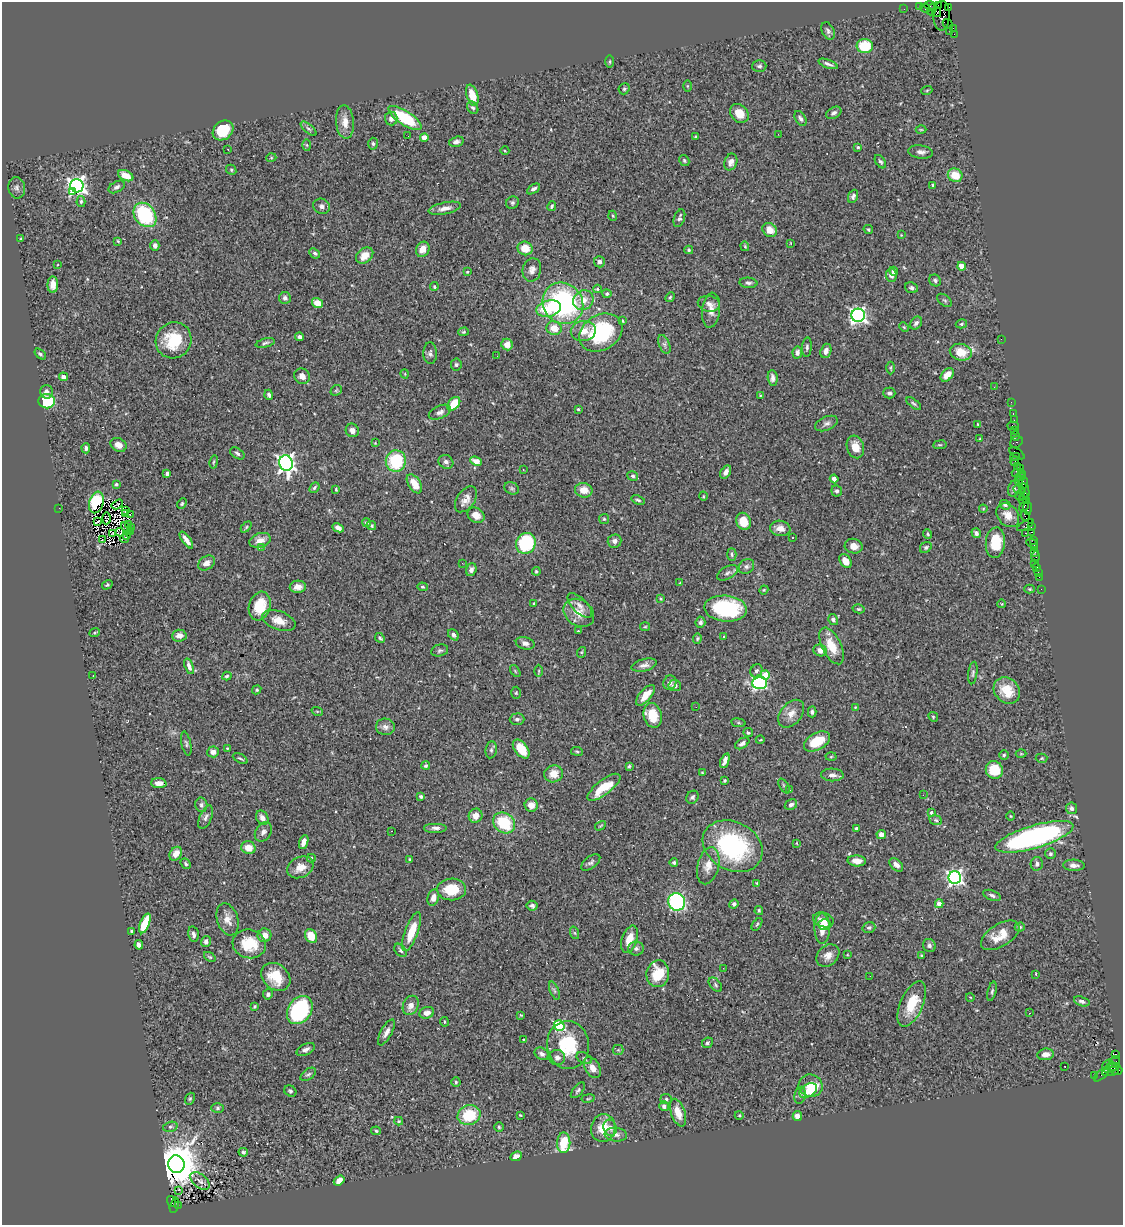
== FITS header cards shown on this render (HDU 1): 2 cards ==
NAXIS1  =                 1121
NAXIS2  =                 1223

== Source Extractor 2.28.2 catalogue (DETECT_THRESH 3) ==
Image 1121 x 1223 px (HDU 1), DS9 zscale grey, 1 PNG px = 1 image px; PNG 1125 x 1227 px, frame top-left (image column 1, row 1223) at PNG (2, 2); each listed source drawn as its Kron ellipse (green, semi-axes under 4 px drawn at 4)
Background 1.32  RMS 0.053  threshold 0.158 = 3 sigma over >= 5 px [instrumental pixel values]
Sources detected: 491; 1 with non-positive FLUX_AUTO (blend fragments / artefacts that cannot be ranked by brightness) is neither listed nor drawn; the other 490 listed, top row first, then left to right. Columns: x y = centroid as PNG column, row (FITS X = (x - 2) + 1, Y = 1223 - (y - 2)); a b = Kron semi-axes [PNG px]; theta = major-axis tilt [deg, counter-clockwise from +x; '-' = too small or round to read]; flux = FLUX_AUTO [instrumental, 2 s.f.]
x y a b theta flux
929 5 5 3 - 98
938 5 2 2 - 9.6
919 6 2 2 - 36
949 7 3 2 - 26
925 8 5 3 - 180
904 9 2 2 - 19
932 9 7 3 64 130
937 12 5 4 - 330
942 16 15 8 87 600
948 24 5 2 - 59
953 28 4 2 - 54
828 31 9 6 -66 10
950 31 3 2 - 13
954 34 2 2 - 15
865 46 8 7 - 110
610 62 6 3 90 4.2
828 64 10 3 -20 11
759 66 7 6 - 8
687 86 5 4 - 3.2
624 89 6 5 - 5.9
927 90 5 3 - 3.1
472 95 11 5 -73 53
473 108 7 5 -52 7.5
739 113 10 8 -50 46
834 113 8 5 30 11
405 118 19 7 -33 200
391 119 7 6 - 15
800 119 8 5 -61 10
345 122 17 9 -85 37
309 129 9 4 -39 7.1
223 130 11 9 40 100
921 130 5 3 - 3
778 134 2 2 - 38
408 136 2 2 - 3.8
424 137 4 4 - 46
696 137 4 4 - 5.1
456 142 7 5 15 11
373 144 6 4 -87 7
307 145 6 4 -88 4.9
858 147 3 3 - 3.7
228 149 3 2 - 4.3
505 151 4 3 - 3.1
921 152 12 6 -7 17
271 158 5 3 - 3.5
684 160 6 4 -59 6
731 162 8 6 68 22
880 162 7 4 -56 6.6
231 170 5 4 - 4.6
955 175 7 6 - 65
126 176 8 5 -25 51
933 185 3 3 - 6.8
77 186 7 6 - 1800
117 187 9 5 29 11
17 188 11 8 -79 12
533 189 7 4 32 12
72 191 3 2 - 40
853 196 7 5 68 9.1
81 202 5 4 - 6.2
512 203 6 6 - 7.7
322 206 8 7 - 13
552 206 5 3 - 5.5
445 208 16 6 12 25
145 215 13 10 -52 280
613 216 5 3 - 3.4
679 218 9 5 70 11
770 230 8 6 -40 38
868 230 5 3 - 3.9
901 235 3 3 - 2.5
20 239 4 2 - 3
118 241 4 3 - 3.4
790 243 4 2 - 2
155 245 5 4 - 11
745 246 5 3 - 4
525 248 7 6 - 53
423 249 8 6 61 27
689 250 4 4 - 4.2
315 253 6 4 -42 6.4
365 256 9 7 39 38
599 262 6 5 - 12
57 265 2 2 - 2.7
962 266 4 4 - 51
532 270 12 9 75 20
894 271 4 3 - 9.7
467 272 3 3 - 3
891 275 7 5 -83 19
935 280 6 5 - 7.5
748 283 9 5 -5 9.8
53 285 8 5 88 22
434 287 4 3 - 4.5
911 288 6 5 - 9.5
597 289 4 4 - 4.1
607 294 5 4 - 7.9
670 297 5 4 - 4.6
285 298 6 6 - 11
583 300 10 9 - 40
945 300 8 5 -37 6
317 303 6 4 -35 52
563 303 21 19 -51 570
709 304 11 8 -11 18
549 309 12 8 14 140
711 310 17 9 84 33
858 315 6 6 - 1200
622 321 3 3 - 3.4
916 323 7 5 51 11
961 324 6 4 16 5.9
904 327 5 3 - 3.3
554 328 8 7 - 46
583 331 12 10 11 43
464 332 5 4 - 4.4
601 333 23 17 31 300
300 337 4 4 - 11
1001 339 2 2 - 70
174 340 18 17 - 140
265 343 10 4 14 8.7
664 344 10 5 -68 11
507 345 6 5 - 31
807 347 10 5 86 9.5
826 351 7 5 71 16
797 352 6 4 79 14
961 352 11 8 -14 63
430 353 11 7 -89 11
40 354 6 4 -38 7.1
497 356 2 2 - 6.4
456 365 6 5 - 6.6
891 368 6 3 -90 3.7
405 374 4 3 - 3
947 375 8 5 48 37
302 376 8 7 - 24
63 377 4 4 - 16
773 378 8 5 -82 14
994 387 2 2 - 2.6
336 390 6 5 - 5
46 392 6 6 - 16
889 393 6 5 - 9.5
269 395 5 4 - 7.4
760 395 3 2 - 3
47 401 8 7 - 170
1011 402 2 2 - 24
914 403 9 3 -36 6.7
454 404 8 5 50 76
578 409 3 3 - 4.5
440 412 12 6 23 14
1013 413 3 2 - 59
1014 420 2 2 - 20
826 424 12 7 22 15
978 424 4 3 - 2.9
1013 426 6 3 -2 150
352 430 7 6 - 17
1015 430 3 2 - 42
1015 436 4 3 - 62
980 439 3 3 - 3.1
1017 442 6 5 - 120
375 443 4 4 - 2.8
118 445 8 6 -30 25
940 445 7 3 8 4.3
855 447 11 8 -73 40
86 448 5 4 - 10
237 453 8 5 -33 8.4
1017 453 8 3 -35 87
1015 457 5 2 - 10
396 461 11 10 - 190
476 461 6 4 -23 31
1015 461 5 2 - 100
214 462 7 3 80 4.3
446 462 8 6 -35 13
286 463 8 7 - 1500
1017 466 3 3 - 49
1020 469 4 2 - 39
523 470 3 2 - 2.6
726 472 7 4 62 20
167 473 3 3 - 11
1019 473 7 4 -6 260
633 476 5 5 - 6.9
1020 477 4 3 - 120
834 479 4 4 - 16
1019 481 5 3 - 100
1023 483 7 4 79 210
116 484 3 3 - 6.3
414 484 11 6 -56 56
314 487 6 4 51 6.4
512 488 8 6 -25 7.6
336 489 4 2 - 3.8
1014 489 8 5 72 10
1019 489 6 3 -21 120
584 490 9 7 -15 40
837 491 5 5 - 7.5
1025 491 8 3 -77 190
1023 495 3 3 - 200
703 496 5 3 - 2.9
1020 496 4 3 - 270
466 499 14 9 55 27
638 500 7 3 -19 5.8
1023 500 4 3 - 140
1027 501 4 2 - 29
96 502 11 7 72 170
117 504 6 2 31 4.8
182 504 6 4 50 4.7
1005 505 5 5 - 9.1
1024 506 5 3 - 190
59 508 2 2 - 31
1028 508 7 3 -88 230
983 509 4 4 - 3.6
126 510 3 2 - 1.8
125 514 4 2 - 3
130 514 2 2 - 0.91
476 515 9 7 -33 32
1008 515 13 10 -50 37
1025 516 6 3 -67 360
106 518 6 2 87 3
604 519 5 5 - 4.7
98 521 3 2 - 5.4
744 521 9 7 -69 63
367 523 4 3 - 6.3
129 525 3 2 - 2.2
1025 525 9 3 30 190
371 526 5 4 - 4.7
246 527 6 4 46 4.6
1031 527 4 2 - 86
127 528 7 3 -41 0.66
131 528 3 2 - 1.4
338 528 6 4 -26 15
780 528 10 7 -9 23
130 531 2 2 - 1.5
120 532 4 2 - 3.3
1032 532 3 2 - 50
113 533 3 2 - 2.3
976 533 5 4 - 10
1025 533 3 2 - 140
928 534 5 3 - 4.3
126 535 2 2 - 0.83
792 537 3 2 - 6.1
102 539 4 2 - 3.6
125 539 4 2 - 3.9
186 540 10 3 -54 18
260 540 11 7 18 25
1033 540 4 2 - 61
615 541 7 6 - 13
526 543 11 9 64 260
995 543 15 9 84 110
1032 543 6 4 -26 110
854 546 9 7 -12 28
262 547 3 2 - 5
926 547 6 5 - 7
1034 548 3 2 - 55
1035 552 3 3 - 83
732 554 6 4 -87 5.7
1036 557 5 4 - 75
845 561 7 5 -58 34
206 563 9 6 35 24
462 563 2 2 - 11
1034 563 2 2 - 12
746 567 8 7 - 11
1037 568 3 3 - 79
471 570 6 5 - 13
536 571 4 4 - 4.9
1038 572 2 2 - 12
727 573 11 6 30 12
1039 577 2 2 - 32
680 583 4 3 - 3.2
107 585 5 4 - 5
298 587 8 6 4 25
422 587 5 4 - 4.8
1030 589 5 4 - 4.3
1041 589 2 2 - 10
764 590 4 4 - 3.6
661 599 4 3 - 3.2
534 603 3 2 - 3.1
1002 604 4 3 - 2.6
260 606 14 10 74 89
580 606 15 7 -45 22
726 609 21 13 -5 300
859 609 6 4 -13 5.2
579 613 16 13 -35 51
279 620 17 9 -20 44
833 620 5 4 - 11
700 622 5 5 - 8.4
645 627 5 4 - 4.3
578 631 3 2 - 3.1
95 632 5 3 - 4.1
453 635 6 4 -50 9.6
179 636 7 6 - 21
723 636 3 3 - 5
380 638 5 4 - 7.2
697 638 5 4 - 5.1
525 643 9 6 -14 16
832 646 20 9 -64 73
440 650 8 6 13 7.9
820 650 7 6 - 25
582 652 5 3 - 3.4
644 665 13 6 14 16
189 666 8 4 -71 15
515 671 7 3 -54 3.6
539 671 6 4 89 4.5
756 671 7 5 59 8.4
973 673 11 4 82 8.3
765 675 5 4 - 74
93 676 3 2 - 6.7
227 676 5 3 - 5.3
670 683 7 6 - 15
760 683 7 6 - 540
675 686 6 5 - 10
257 690 5 4 - 4.9
1007 690 14 12 -45 83
516 693 6 5 - 5.1
645 695 12 5 49 42
696 707 2 2 - 3.7
855 707 4 3 - 2.7
317 711 6 3 -18 3.3
812 712 5 4 - 7.4
791 714 16 10 50 33
653 715 12 9 -78 80
933 717 5 4 - 4.6
517 719 7 6 - 11
738 723 7 4 -8 4.7
385 727 9 8 - 17
748 733 5 4 - 4.8
760 740 4 3 - 2.8
817 741 14 8 29 100
742 743 8 5 33 14
186 744 12 4 -78 9.2
227 748 4 3 - 3.1
521 749 11 6 -51 73
491 750 8 5 81 8.9
577 751 6 3 -9 4.3
213 752 6 5 - 19
1021 754 5 3 - 3.3
1004 755 5 4 - 5.2
831 757 5 3 - 3.8
240 758 8 2 -28 4.8
1042 758 6 4 3 4.2
725 761 8 4 69 18
426 765 4 3 - 6.1
629 766 4 4 - 4.8
994 770 9 8 - 92
702 773 4 3 - 3
554 774 9 8 - 43
832 775 11 6 -2 17
724 781 3 3 - 4.7
159 783 8 5 -4 22
784 786 8 3 -58 5
604 787 20 7 38 87
790 790 3 2 - 3.1
923 795 2 2 - 3.4
421 797 4 3 - 9.5
692 797 7 6 - 8.7
201 805 7 6 - 9.8
531 805 6 6 - 30
791 805 6 5 - 11
1071 808 6 5 - 11
931 813 4 4 - 8.8
475 816 7 7 - 34
1010 816 4 3 - 2.9
206 817 12 6 67 15
262 818 8 5 -59 21
936 820 6 4 -23 5.3
504 823 12 9 -37 160
600 826 6 3 31 3.6
436 828 12 5 0 14
857 829 3 3 - 14
392 831 2 2 - 3.7
263 832 10 7 56 15
881 835 4 4 - 20
1034 837 40 11 16 820
304 842 7 4 68 20
796 843 4 2 - 2.5
733 846 31 24 -28 430
248 848 7 6 - 40
176 854 7 5 54 33
1050 854 5 5 - 7.2
311 858 4 4 - 5.9
410 859 4 3 - 4.1
857 861 9 5 -4 30
591 862 11 6 38 10
674 862 4 4 - 6.5
186 864 6 4 -49 5.7
1037 864 7 6 - 12
896 865 8 5 -45 19
1074 865 11 5 -3 18
708 866 19 10 76 41
300 867 14 10 27 40
955 877 6 6 - 1200
757 883 4 3 - 3.2
452 889 14 11 1 94
992 895 9 5 -21 9.8
433 897 8 5 72 25
677 902 9 8 - 550
734 904 5 4 - 9.4
939 904 4 4 - 23
532 906 5 5 - 10
759 910 4 4 - 5.9
228 919 16 10 -73 33
823 920 11 7 -16 27
145 923 10 4 68 140
757 924 7 3 54 4.6
825 924 6 5 - 14
1020 927 5 4 - 5.3
822 928 15 7 -89 39
869 928 6 5 - 7.3
132 931 3 3 - 4.4
412 932 20 6 70 90
575 933 6 4 -70 5.6
193 934 8 5 -79 12
264 935 7 7 - 27
1000 935 21 11 32 62
311 936 7 5 -61 52
629 939 14 7 71 50
206 941 5 5 - 13
249 944 17 14 -15 110
139 945 5 4 - 12
929 945 7 6 - 9.6
636 949 8 7 - 12
400 950 7 5 -50 8.2
828 955 13 9 44 26
847 955 4 2 - 2.4
922 955 4 3 - 4.1
210 957 6 4 -35 4.7
723 968 2 2 - 5.6
658 974 13 11 81 120
1036 974 3 3 - 3.8
870 976 2 2 - 2.4
276 977 16 12 -40 87
715 985 8 5 -48 7.1
554 991 9 4 -68 7.5
992 991 10 4 75 6.6
268 994 5 5 - 11
970 997 4 3 - 2.4
1082 1001 8 4 -17 8.5
912 1004 24 11 66 91
411 1005 10 7 67 23
255 1006 4 3 - 4.3
300 1010 15 11 55 430
427 1013 7 5 19 21
1030 1013 3 2 - 4.3
521 1015 3 3 - 2.9
444 1022 5 2 - 2.5
559 1026 5 5 - 380
386 1032 14 5 62 20
523 1040 3 2 - 2.7
707 1043 6 5 - 6.2
568 1045 24 21 -84 160
306 1049 10 5 27 14
618 1050 5 5 - 5.4
542 1054 8 5 -33 12
1045 1054 8 5 8 19
1115 1054 3 3 - 600
557 1057 8 7 - 14
584 1058 8 5 -28 7.6
1114 1063 8 5 69 490
1108 1065 6 2 37 85
1064 1066 2 2 - 2.4
592 1068 11 7 -60 29
1110 1069 7 3 14 140
1115 1069 8 5 -29 280
1110 1072 8 4 9 270
308 1074 9 5 35 8.3
1101 1074 9 4 42 140
1094 1076 2 2 - 18
456 1082 4 4 - 4.6
811 1086 12 11 - 99
578 1090 9 5 50 8.4
290 1091 6 5 - 7.4
808 1091 10 6 33 35
800 1095 8 5 81 8.3
588 1098 7 3 9 3.6
190 1099 6 4 68 5.4
666 1099 6 5 - 6
664 1106 5 5 - 13
218 1108 6 5 - 6.1
678 1113 14 7 -70 45
469 1115 11 10 - 130
520 1115 3 2 - 2.8
739 1115 4 3 - 3.1
797 1116 5 4 - 24
399 1121 4 4 - 3.7
170 1127 7 5 16 7.1
499 1127 5 5 - 5
603 1128 14 12 76 70
610 1128 8 6 -72 16
376 1131 5 4 - 4.8
616 1134 11 7 -6 17
564 1143 10 6 88 120
243 1152 5 4 - 6.9
516 1156 6 4 23 16
176 1164 8 8 - 15000
200 1181 11 6 -39 13
339 1181 6 4 37 25
178 1190 3 2 - 7.2
171 1201 5 3 - 280
174 1205 8 3 76 170
178 1205 2 2 - 100
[1 non-positive-flux detection neither listed nor drawn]